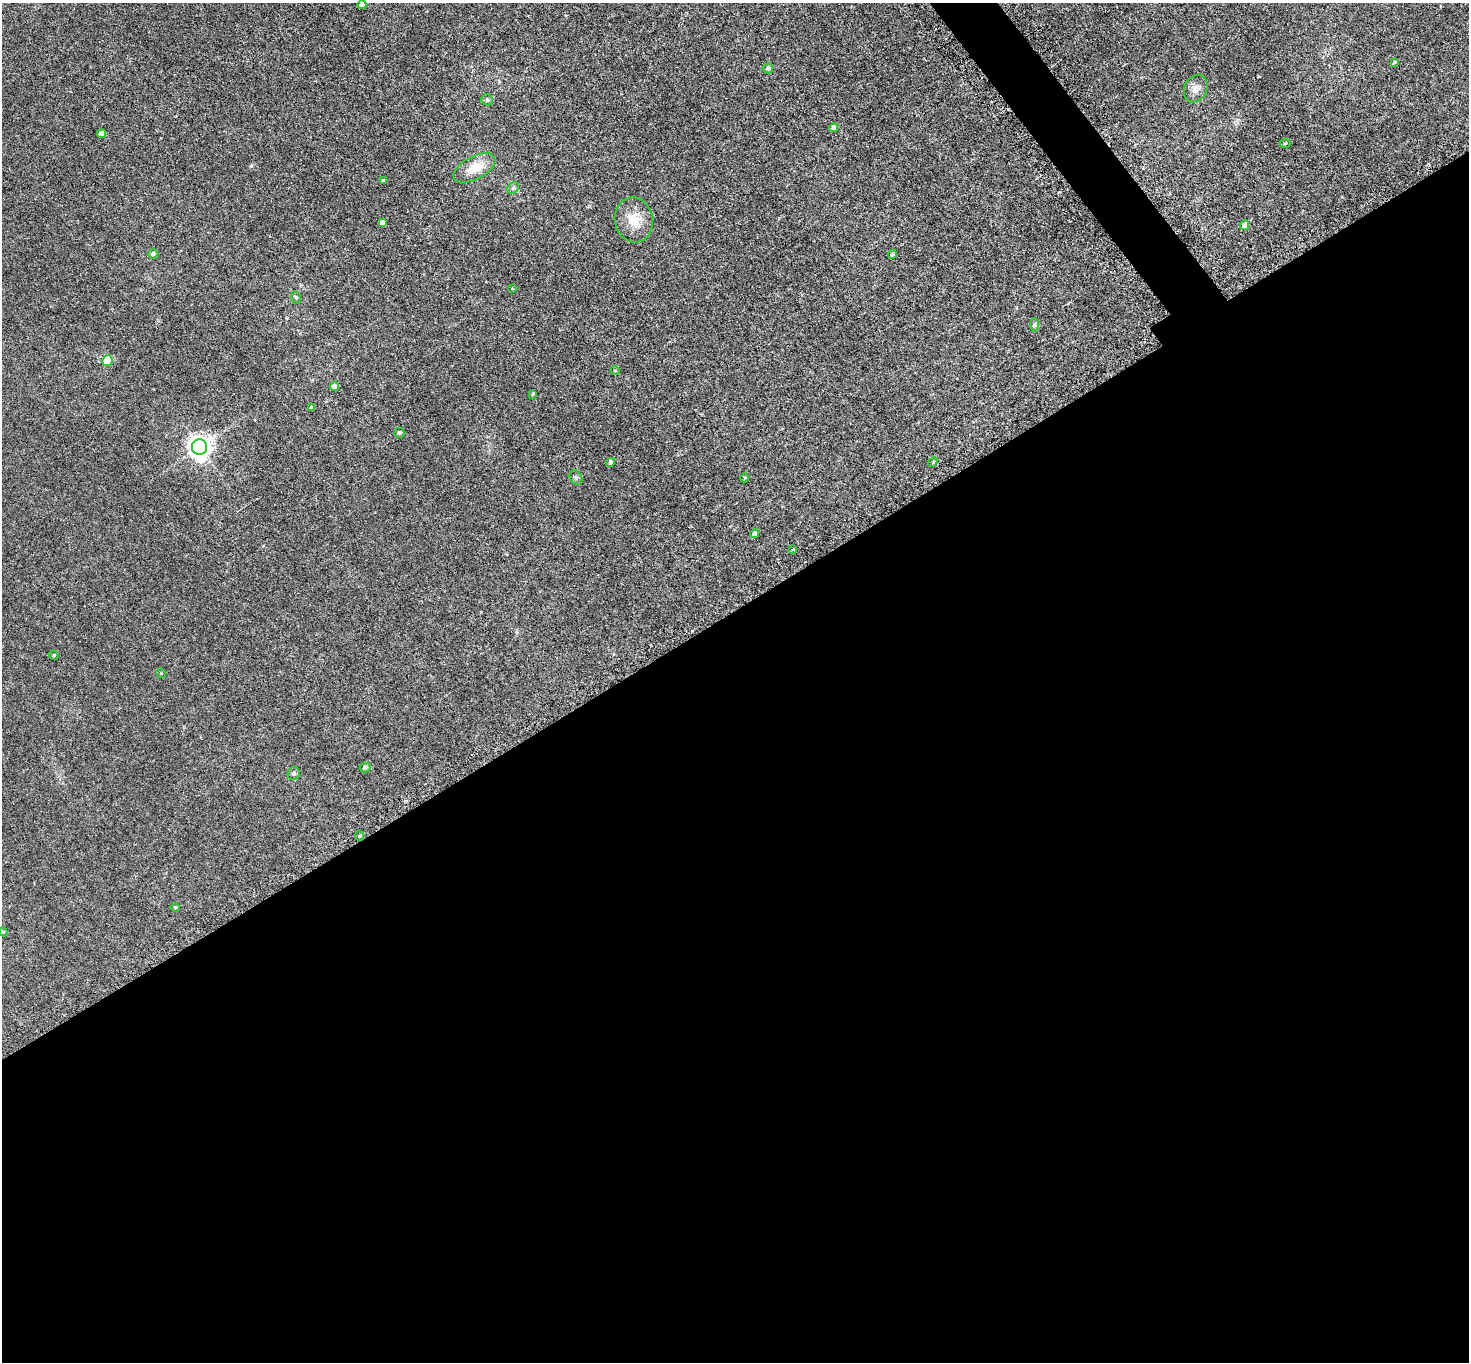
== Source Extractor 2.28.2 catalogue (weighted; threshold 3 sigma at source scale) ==
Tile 15 of 4 x 4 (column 3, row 4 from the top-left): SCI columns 2976-4442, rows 323-1682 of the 5951 x 5944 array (HDU 1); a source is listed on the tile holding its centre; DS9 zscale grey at full resolution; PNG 1471 x 1364 px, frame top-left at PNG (2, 3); each listed source drawn as its Kron ellipse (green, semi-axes under 4 px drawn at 4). Shown black and unused: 57% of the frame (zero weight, under 3 of 6 exposures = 3% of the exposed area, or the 3 px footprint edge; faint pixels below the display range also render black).
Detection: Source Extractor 2.28.2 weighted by HDU 2 'WHT'; one run over the whole footprint, this tile lists its part. Background 0.0103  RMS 0.0032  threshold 0.0132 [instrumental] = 3 sigma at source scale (4.09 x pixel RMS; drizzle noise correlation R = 1.36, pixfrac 0.8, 0.05/0.05 arcsec/px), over >= 5 px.
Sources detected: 39; all 39 listed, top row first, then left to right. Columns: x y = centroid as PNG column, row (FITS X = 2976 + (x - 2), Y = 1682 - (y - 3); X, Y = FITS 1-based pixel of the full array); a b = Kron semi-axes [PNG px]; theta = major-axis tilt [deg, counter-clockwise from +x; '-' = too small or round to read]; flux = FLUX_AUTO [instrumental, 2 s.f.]
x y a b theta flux
362 5 4 4 - 0.91
1394 62 4 3 - 0.41
768 68 5 5 - 0.86
1196 89 14 11 64 2.3
487 100 6 5 - 0.67
834 128 4 4 - 2
102 134 4 4 - 2.9
1285 143 5 3 - 0.25
474 168 23 11 27 6.5
383 181 4 3 - 0.72
513 188 6 5 - 0.55
634 220 22 19 -78 5.9
382 222 4 4 - 1
1245 225 5 4 - 2.4
153 254 4 4 - 1.1
892 254 4 3 - 0.38
512 289 4 3 - 0.16
296 298 6 4 -72 0.53
1034 325 7 4 -90 0.49
107 361 5 5 - 7.9
615 371 5 3 - 0.21
335 387 4 4 - 2.9
533 394 3 3 - 0.37
311 408 4 4 - 1.1
399 433 5 5 - 0.64
199 447 8 7 - 230
610 462 4 4 - 1.3
933 462 5 4 - 0.29
576 478 7 5 -55 0.55
744 478 4 3 - 0.21
755 534 4 4 - 1.5
793 549 3 2 - 0.38
54 655 5 4 - 0.34
161 673 5 4 - 0.34
365 767 5 5 - 0.71
294 774 6 6 - 0.55
359 836 5 4 - 0.35
175 908 4 4 - 0.31
3 932 4 4 - 0.25